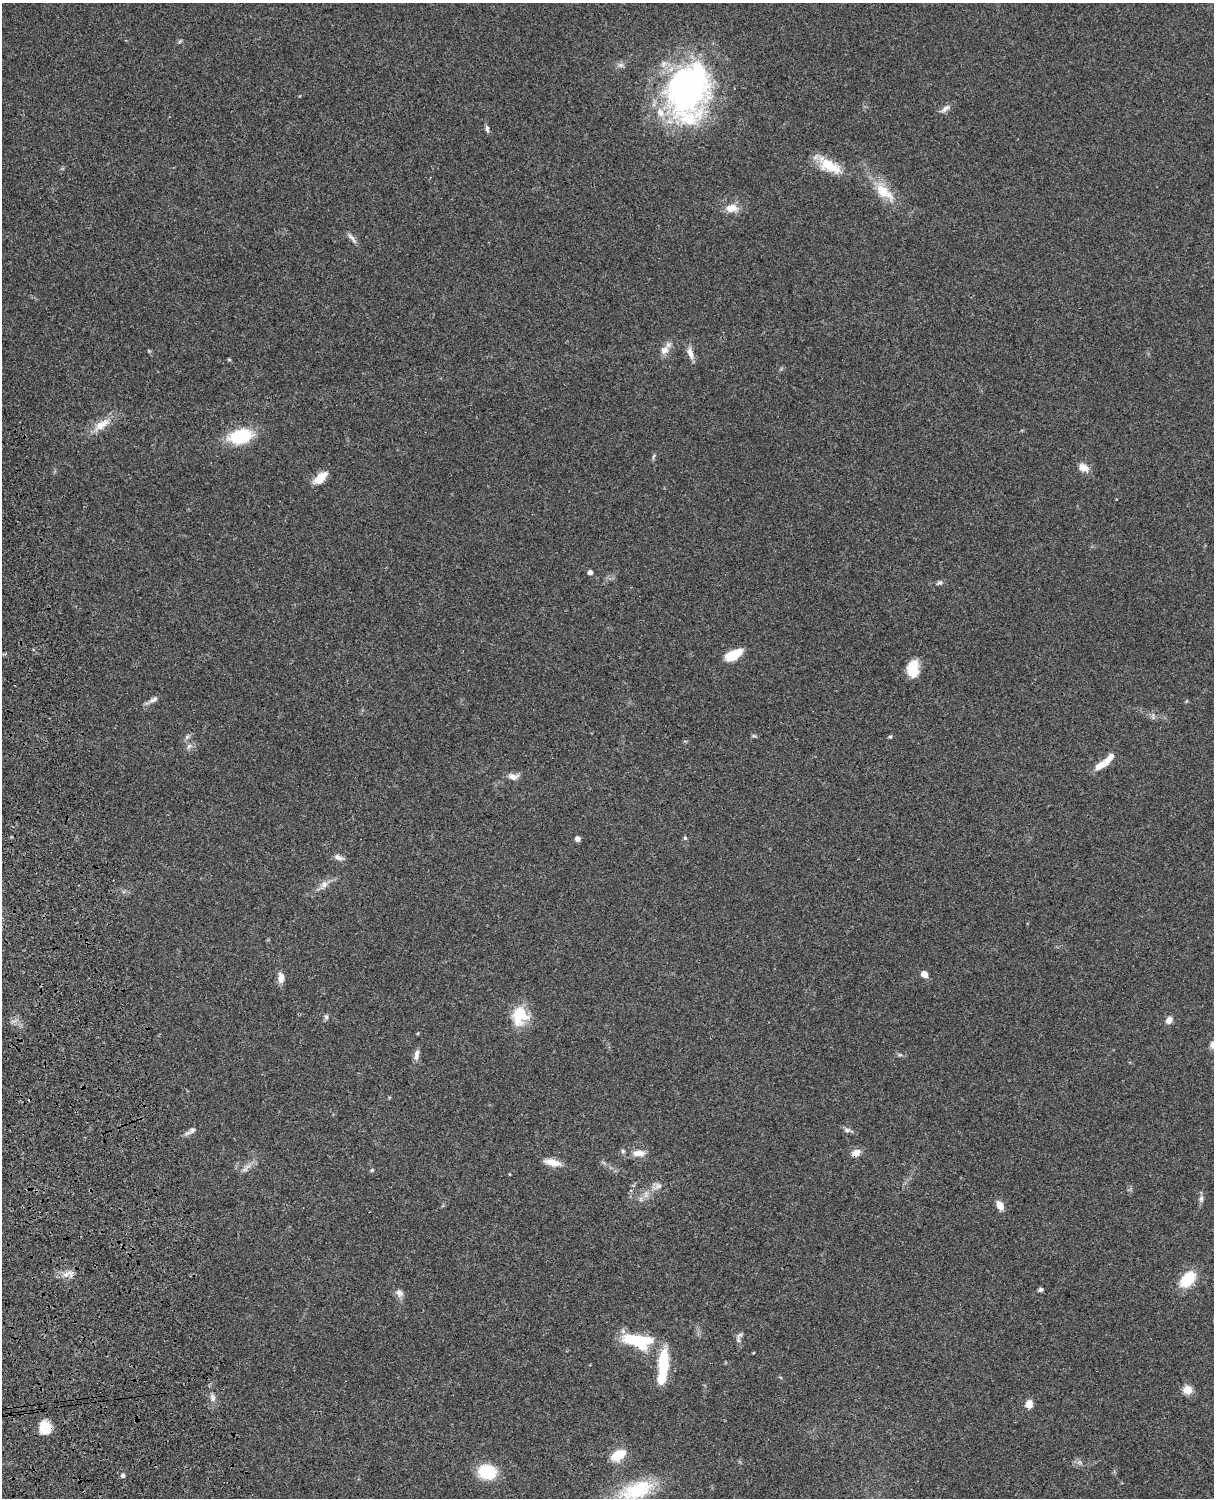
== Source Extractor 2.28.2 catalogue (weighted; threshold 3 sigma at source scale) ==
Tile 7 of 4 x 3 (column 3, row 2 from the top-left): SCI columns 2545-3756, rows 1773-3268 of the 5088 x 4927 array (HDU 1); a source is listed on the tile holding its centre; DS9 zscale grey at full resolution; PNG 1216 x 1500 px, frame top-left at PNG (2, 3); no overlay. Shown black and unused: <1% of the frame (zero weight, under 3 of 4 exposures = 6% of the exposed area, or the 3 px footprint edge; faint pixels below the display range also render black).
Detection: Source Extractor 2.28.2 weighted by HDU 2 'WHT'; one run over the whole footprint, this tile lists its part. Background 0.096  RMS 0.0063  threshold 0.0284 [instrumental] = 3 sigma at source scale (4.5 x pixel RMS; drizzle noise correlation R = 1.50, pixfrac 1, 0.05/0.05 arcsec/px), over >= 5 px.
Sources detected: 71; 2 inside a brighter object's white glare — not listed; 4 inside a brighter listed object's ellipse — not listed separately; the other 65 listed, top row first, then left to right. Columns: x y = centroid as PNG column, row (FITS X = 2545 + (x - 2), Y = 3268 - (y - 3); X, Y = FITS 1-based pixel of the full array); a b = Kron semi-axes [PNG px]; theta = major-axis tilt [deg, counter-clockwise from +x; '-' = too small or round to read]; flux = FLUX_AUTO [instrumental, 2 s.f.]
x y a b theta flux
180 41 6 4 19 0.84
620 65 8 6 0 1.9
688 91 61 41 77 190
945 109 15 6 42 3
487 129 10 4 -79 1.6
829 165 31 13 -30 16
884 192 33 14 -40 16
732 208 16 11 7 6.8
352 238 19 4 -50 2.5
664 350 13 10 44 4.9
690 353 16 7 -71 4.6
229 360 5 3 - 0.69
101 425 27 10 35 9.8
240 436 21 13 13 36
653 456 9 3 68 0.93
1083 467 13 9 -30 5.5
320 478 18 9 42 8.4
590 572 4 4 - 2.7
939 583 10 5 26 1.4
733 655 20 9 27 13
913 668 18 11 83 13
154 699 13 6 24 2.7
754 736 7 4 -18 0.84
187 737 8 5 45 1.5
890 737 5 4 - 0.8
189 746 8 5 45 1.6
1100 765 21 7 31 7.7
513 777 12 7 -1 4.2
685 838 6 5 - 0.85
577 839 5 4 - 3.4
339 857 13 7 -24 3
324 884 11 7 37 3.5
924 974 7 5 -35 4.7
281 978 12 7 -86 4.9
519 1015 25 16 79 18
326 1017 7 6 - 1.4
1169 1020 8 7 - 3.7
417 1052 10 6 56 2.2
900 1055 6 4 0 1
192 1130 10 6 52 2.2
847 1130 9 5 14 1.7
623 1151 6 5 - 1.1
639 1153 16 8 2 5.6
856 1153 11 8 23 4.4
552 1163 20 8 -14 7.2
245 1170 9 5 46 1.9
372 1170 5 4 - 0.83
658 1186 16 8 24 4.3
1201 1199 9 6 88 2
1000 1205 11 7 -61 4.7
71 1274 14 9 -70 4
1188 1279 20 13 46 18
1041 1290 6 4 22 1.4
399 1293 11 8 -58 3.2
738 1339 14 5 -87 2.1
637 1340 32 13 -11 38
663 1361 25 12 80 23
1188 1390 5 5 - 25
213 1398 11 6 -84 2.4
1029 1404 8 7 - 5.9
45 1428 14 12 -78 10
618 1455 12 8 29 18
487 1472 18 14 -10 26
123 1476 5 4 - 1.8
637 1490 48 22 20 36
Overlapping masked pixels (flux is a lower limit): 3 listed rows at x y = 856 1153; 637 1340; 45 1428
Isophote crosses this tile's border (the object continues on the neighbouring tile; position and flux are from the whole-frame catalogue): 1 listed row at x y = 637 1490